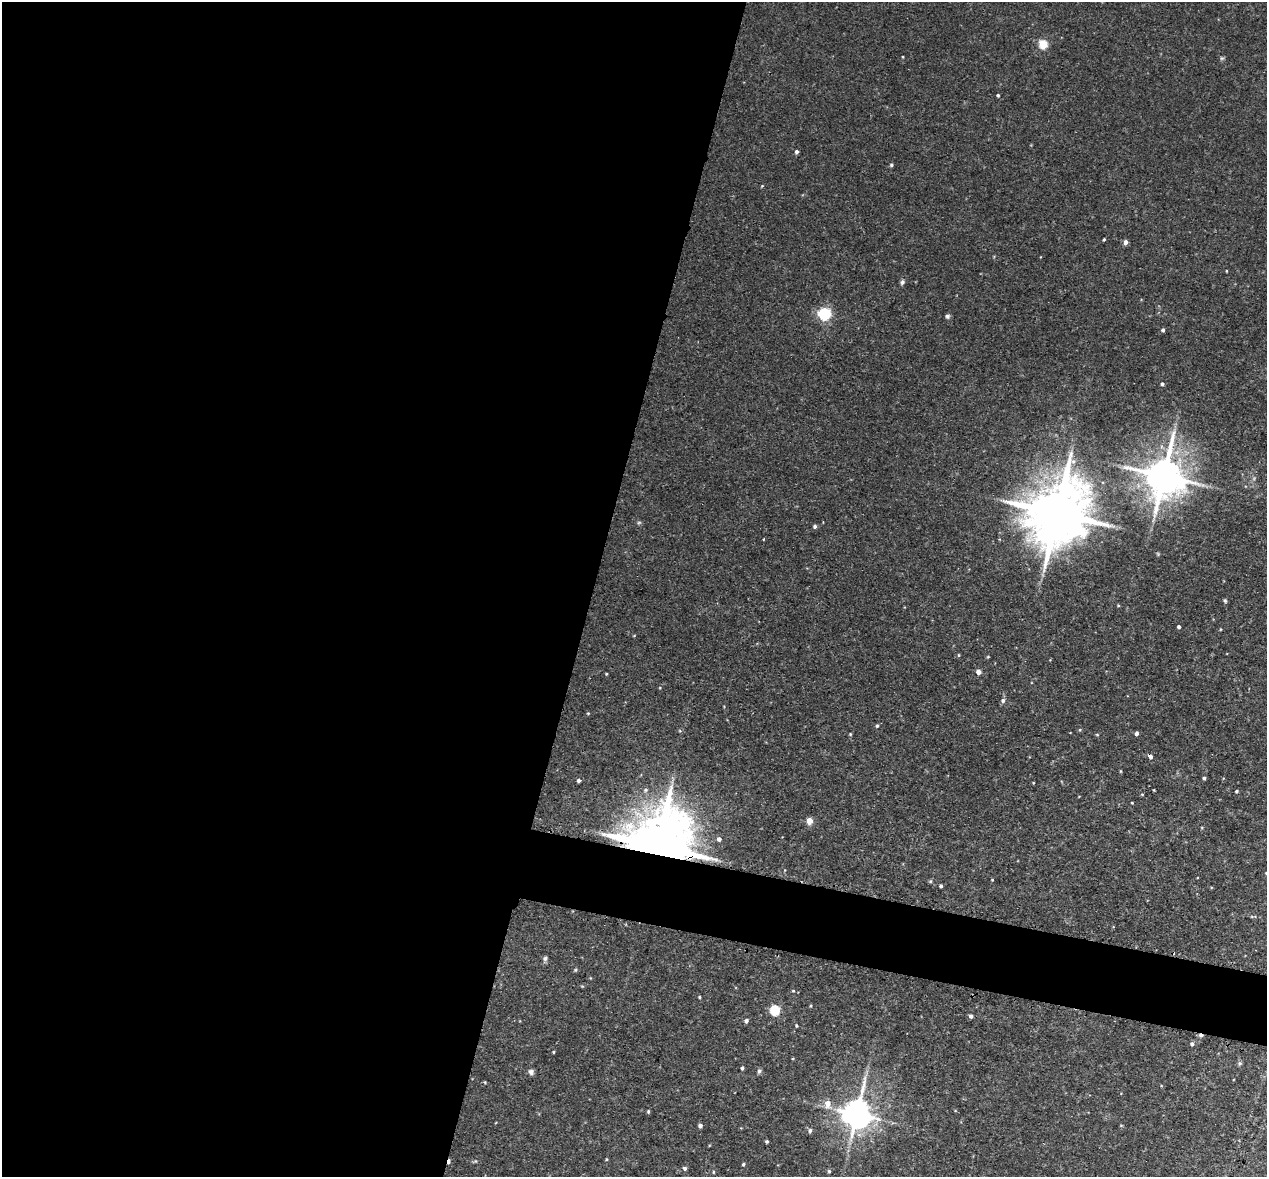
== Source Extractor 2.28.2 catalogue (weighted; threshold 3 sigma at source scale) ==
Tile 5 of 4 x 4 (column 1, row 2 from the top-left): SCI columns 2-1266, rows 2617-3791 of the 5067 x 5109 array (HDU 1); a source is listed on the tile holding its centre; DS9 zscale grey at full resolution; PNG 1269 x 1179 px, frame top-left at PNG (2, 2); no overlay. Shown black and unused: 50% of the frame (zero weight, under 3 of 4 exposures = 2% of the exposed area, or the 3 px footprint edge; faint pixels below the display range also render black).
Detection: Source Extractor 2.28.2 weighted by HDU 2 'WHT'; one run over the whole footprint, this tile lists its part. Background 0.043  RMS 0.0066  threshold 0.0296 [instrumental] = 3 sigma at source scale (4.5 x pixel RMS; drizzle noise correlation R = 1.50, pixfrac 1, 0.05/0.05 arcsec/px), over >= 5 px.
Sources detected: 64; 2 cosmic-ray / hot-pixel residue — not listed; the other 62 listed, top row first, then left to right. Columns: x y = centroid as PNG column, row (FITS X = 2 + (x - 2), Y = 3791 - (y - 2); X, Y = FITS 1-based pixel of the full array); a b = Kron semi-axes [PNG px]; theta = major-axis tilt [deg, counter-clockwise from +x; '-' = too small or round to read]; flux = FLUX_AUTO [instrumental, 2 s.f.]
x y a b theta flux
1043 44 5 5 - 26
998 95 4 3 - 0.8
796 152 4 4 - 1.5
891 165 4 4 - 1
1104 239 3 3 - 0.68
1125 242 5 4 - 2.7
902 282 7 5 88 1.3
825 314 6 5 - 99
947 316 6 5 - 1.3
1163 330 4 4 - 1.3
1162 384 4 4 - 1.2
1164 476 12 10 82 2000
1057 513 19 15 66 5000
815 526 5 4 - 1.4
1225 601 5 4 - 0.91
1118 605 4 3 - 0.54
1179 627 3 3 - 1.4
958 655 5 3 - 0.57
988 657 5 3 - 0.53
978 672 4 4 - 4.3
606 674 4 2 - 0.48
1003 701 6 6 - 1.6
588 713 4 3 - 0.54
877 726 4 3 - 0.88
1136 733 4 3 - 1.9
850 734 4 4 - 0.61
1150 756 6 5 - 1.9
1204 778 3 3 - 1.1
579 780 4 4 - 1.4
645 790 5 5 - 1.1
1236 791 4 4 - 0.83
1132 803 4 2 - 0.43
809 821 4 4 - 9.8
719 839 5 5 - 2.2
657 847 17 15 56 5500
1266 873 3 3 - 0.43
992 880 3 3 - 0.46
941 886 4 3 - 1
545 958 7 5 63 1.3
793 991 4 4 - 0.59
699 997 3 3 - 0.66
775 1010 5 5 - 42
971 1016 4 4 - 1.8
746 1021 4 4 - 1.6
796 1025 4 3 - 0.71
1192 1044 5 4 - 1.4
553 1052 4 3 - 0.56
742 1068 3 3 - 0.99
759 1071 6 6 - 1.2
531 1072 7 6 - 1.8
485 1082 4 3 - 0.52
828 1103 7 6 - 5.7
648 1111 5 4 - 0.73
857 1114 9 8 - 1000
700 1126 4 4 - 2
810 1130 6 5 - 1.3
767 1141 3 3 - 0.91
606 1159 4 3 - 0.6
743 1164 4 3 - 0.81
685 1168 5 5 - 1.3
829 1171 4 4 - 0.88
713 1172 5 3 - 0.56
Overlapping masked pixels (flux is a lower limit): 2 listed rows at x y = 1164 476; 657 847
Isophote crosses this tile's border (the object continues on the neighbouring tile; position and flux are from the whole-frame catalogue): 1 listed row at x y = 1266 873